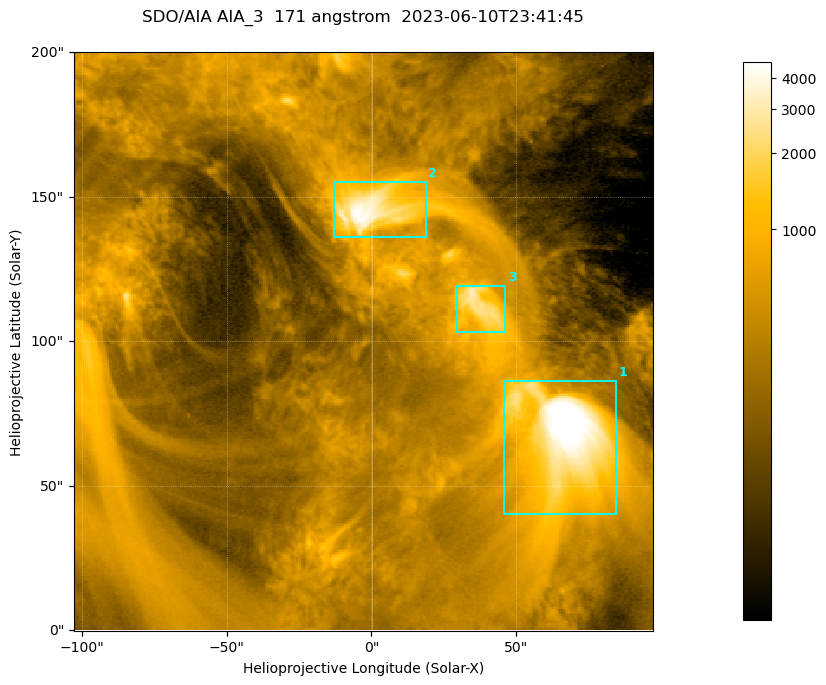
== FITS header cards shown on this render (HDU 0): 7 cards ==
TELESCOP= 'SDO/AIA '           / For AIA: SDO/AIA
INSTRUME= 'AIA_3   '           / For AIA: AIA_ATA1, AIA_ATA2, AIA_ATA3 or AIA_AT
WAVELNTH=                  171 / [angstrom] Wavelength
WAVEUNIT= 'angstrom'           / Wavelength unit: angstrom
DATE-OBS= '2023-06-10T23:41:45.351' / [ISO] Date when observation started; ISO 8
CTYPE1  = 'HPLN-TAN'           / CTYPE1; Typically HPLN
CTYPE2  = 'HPLT-TAN'           / CTYPE2; Typically HPLT

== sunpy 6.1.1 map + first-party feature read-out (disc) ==
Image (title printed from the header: SDO/AIA AIA_3  171 angstrom  2023-06-10T23:41:45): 334 x 334 px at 0.599 arcsec/px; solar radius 945 arcsec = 1577 px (partial field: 1.4% of the solar disc is inside the frame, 100% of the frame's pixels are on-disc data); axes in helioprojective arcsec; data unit not stated in the header (colour bar unlabelled)
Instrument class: DISC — disc imager (sunpy class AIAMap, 171 A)
Bright regions (active regions / flare kernels): reference = the on-disc median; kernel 3 px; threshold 5 sigma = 1090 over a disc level ~353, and >= 1.15x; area >= 111 px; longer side >= 4 px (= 2.4 arcsec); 3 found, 3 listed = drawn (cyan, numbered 1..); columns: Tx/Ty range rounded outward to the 2 arcsec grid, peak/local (2 s.f.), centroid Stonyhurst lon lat
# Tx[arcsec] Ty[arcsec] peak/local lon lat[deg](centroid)
1 46..86 40..86 18 +4 +4
2 -14..20 136..156 13 +0 +9
3 28..48 102..120 8.7 +2 +7